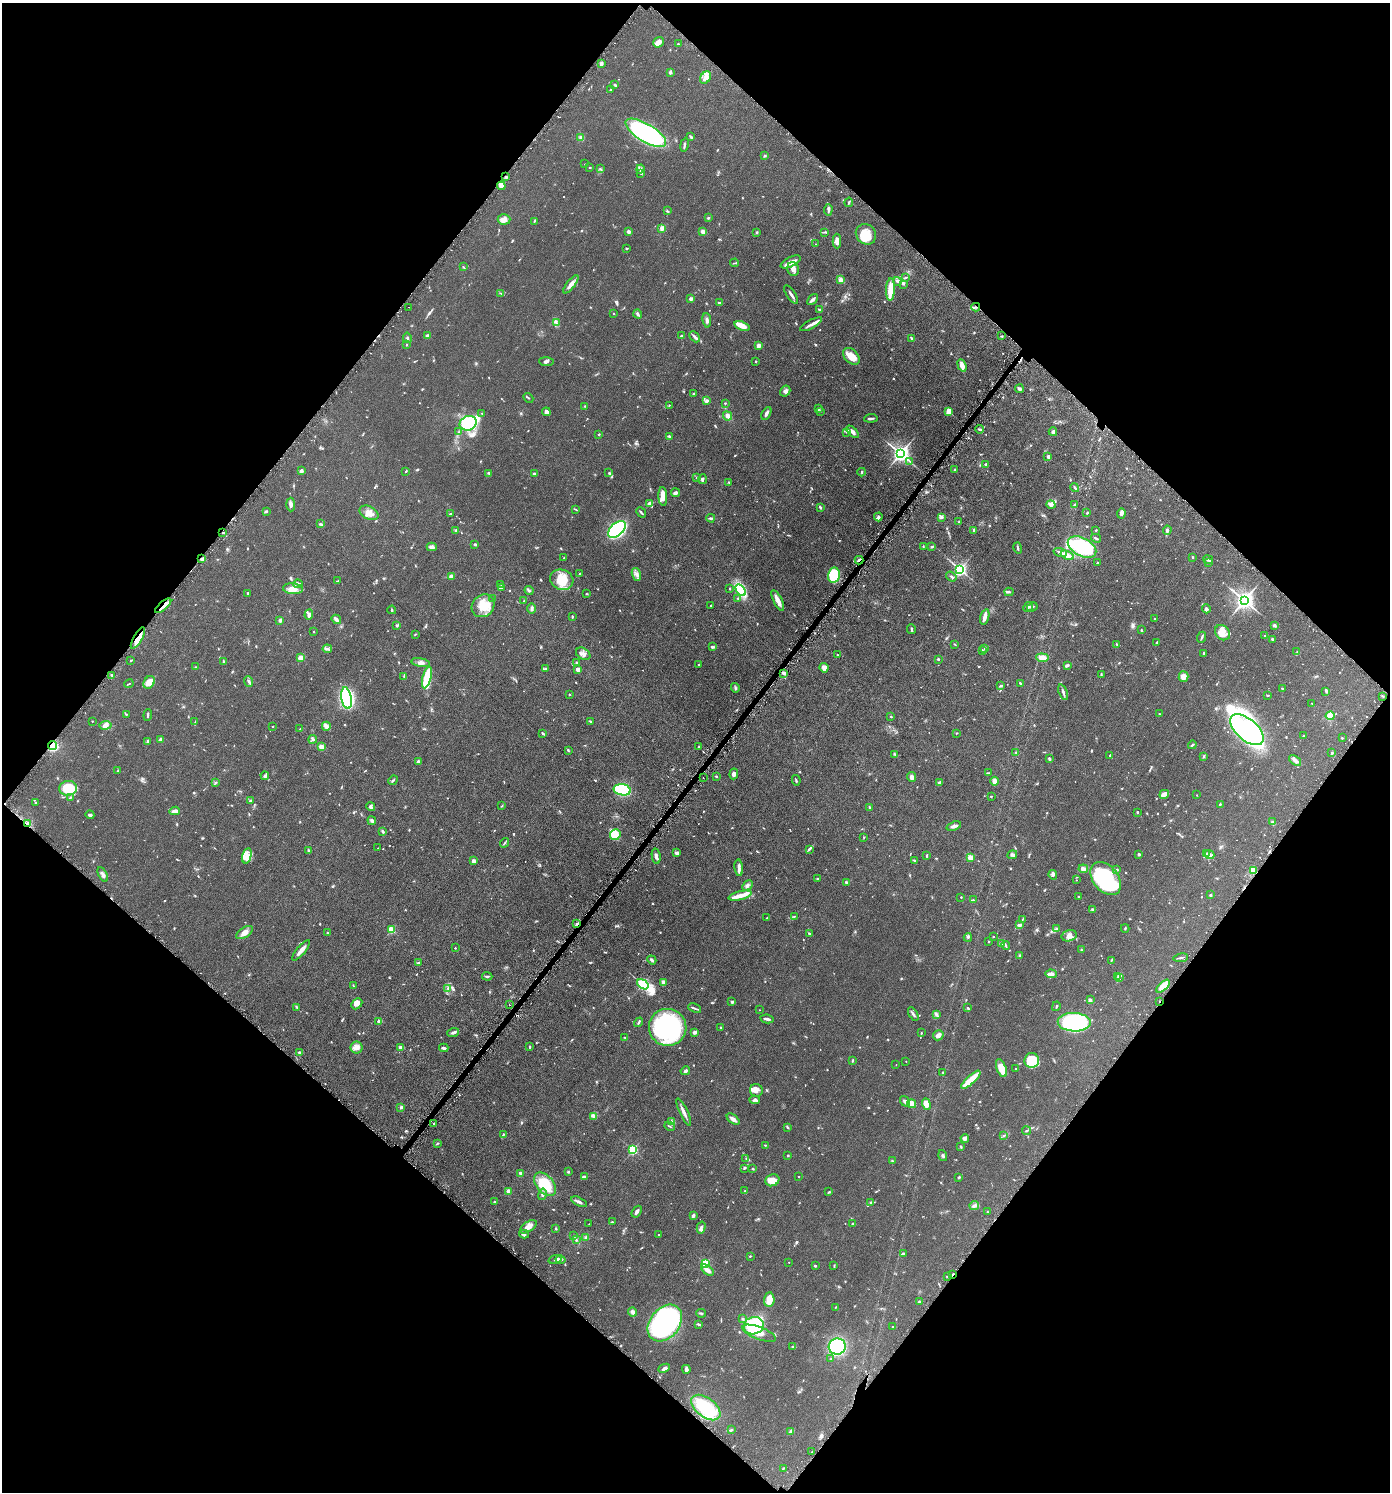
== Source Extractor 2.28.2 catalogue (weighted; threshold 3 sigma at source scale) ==
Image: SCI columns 154-5704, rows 21-5979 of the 6001 x 5996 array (HDU 1 of 3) = the unmasked area's bounding box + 8 px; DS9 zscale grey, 4 x 4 block average (1 PNG px = mean of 4 x 4 image px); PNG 1392 x 1494 px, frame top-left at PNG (2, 3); each listed source drawn as its Kron ellipse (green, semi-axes under 4 px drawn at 4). Shown black and unused: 50% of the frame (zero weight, under 3 of 6 exposures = <1% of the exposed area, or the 3 px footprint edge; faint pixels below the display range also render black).
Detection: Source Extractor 2.28.2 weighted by HDU 2 'WHT'. Background 0.0567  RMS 0.0059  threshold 0.0242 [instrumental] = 3 sigma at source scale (4.09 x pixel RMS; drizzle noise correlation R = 1.36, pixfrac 0.8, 0.05/0.05 arcsec/px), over >= 5 px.
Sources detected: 1145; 14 too faint to see at this stretch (4 x 4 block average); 11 inside a brighter object's white glare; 13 cosmic-ray / hot-pixel residue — neither listed nor drawn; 18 coinciding with a brighter row at this scale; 53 inside a brighter listed object's ellipse — not listed separately; of the other 1036, all 500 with FLUX_AUTO >= 1.98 (the completeness limit of this list) listed and drawn (536 fainter detections not listed), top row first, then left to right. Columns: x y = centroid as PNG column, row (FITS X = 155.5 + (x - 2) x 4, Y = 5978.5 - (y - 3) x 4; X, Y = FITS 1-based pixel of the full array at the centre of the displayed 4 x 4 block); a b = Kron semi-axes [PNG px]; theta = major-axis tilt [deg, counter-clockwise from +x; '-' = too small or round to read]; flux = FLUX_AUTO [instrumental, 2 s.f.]
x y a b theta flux
659 42 5 5 - 17
678 44 2 2 - 2.8
601 64 3 2 - 12
670 72 3 2 - 7.1
705 78 6 5 - 25
615 85 3 2 - 3.2
610 90 3 2 - 3.7
646 133 23 9 -31 540
691 137 4 2 - 7
581 138 3 2 - 16
684 145 7 2 80 4.7
764 155 3 2 - 2.5
585 164 2 2 - 2.3
590 167 3 2 - 2.1
600 169 4 2 - 2.7
640 169 4 3 - 5.6
641 174 2 2 - 2
506 177 3 2 - 3.3
501 186 4 4 - 13
849 202 4 2 - 3.5
828 210 6 3 85 6
667 211 4 2 - 3.2
708 218 3 3 - 2.7
504 219 6 5 - 18
534 221 3 2 - 2.2
662 228 3 3 - 13
703 231 4 4 - 12
629 232 2 2 - 14
757 232 3 3 - 2.6
824 232 3 2 - 2.7
866 234 11 9 -49 76
837 241 7 3 -89 26
815 244 2 2 - 2.3
626 249 2 2 - 2.6
791 262 11 5 26 22
735 263 4 2 - 2.7
463 267 3 2 - 2.4
793 269 7 5 -74 18
905 277 3 2 - 2.2
841 280 4 3 - 15
897 281 4 2 - 5.3
571 284 11 3 53 18
904 284 2 2 - 2.3
890 289 11 4 87 55
501 293 3 2 - 2.5
791 294 11 2 -56 11
691 299 2 2 - 28
812 300 6 3 49 8.4
719 303 4 2 - 3.7
409 307 2 2 - 2.2
976 307 4 2 - 5.8
819 310 3 2 - 5.4
613 313 2 2 - 5.4
638 314 4 3 - 5.4
707 320 7 3 -83 9.1
556 322 2 2 - 3.2
811 324 12 3 29 14
742 326 8 4 -17 27
428 336 2 2 - 13
681 336 2 2 - 11
1001 336 3 2 - 2.2
695 337 6 3 -45 8.1
407 338 5 2 - 4.4
912 339 4 2 - 3.5
406 345 3 2 - 2.5
758 345 2 2 - 60
851 356 10 6 -46 40
546 362 7 3 -4 6.5
756 362 2 2 - 2.8
962 365 6 3 -70 21
1019 389 4 3 - 6.7
785 391 6 5 - 10
693 393 2 2 - 3.6
528 398 5 2 - 2.5
707 401 3 2 - 7.1
725 403 2 2 - 2.7
669 405 2 2 - 2
585 406 2 2 - 2.7
819 408 3 2 - 3.2
820 411 2 2 - 2.5
949 411 2 2 - 98
546 412 4 3 - 14
766 413 7 3 60 9.1
482 414 2 2 - 2.2
727 416 5 4 - 15
871 418 7 2 4 6.3
468 423 9 7 20 210
979 429 4 2 - 4.1
458 432 3 2 - 2.8
847 432 4 2 - 3.7
852 432 8 3 -45 14
1053 432 4 2 - 7
599 434 3 2 - 2.7
669 436 3 2 - 4.2
900 453 3 3 - 1700
1048 457 4 3 - 5.2
909 461 3 2 - 2.4
986 464 3 2 - 5.3
955 470 4 2 - 2.3
301 471 4 3 - 8.7
406 471 3 2 - 2.6
862 472 4 2 - 4.4
489 473 4 2 - 4.1
534 473 3 2 - 4.4
609 473 3 2 - 2.7
696 478 2 2 - 3.8
702 479 5 2 - 5.1
729 482 3 2 - 2.2
1075 488 4 2 - 3.9
675 493 4 3 - 8.5
663 496 9 4 -86 30
649 503 4 3 - 11
291 504 7 3 -87 11
1051 505 4 4 - 13
1074 505 4 2 - 4.6
820 507 3 2 - 5.4
575 509 4 2 - 2.5
266 511 4 2 - 4.1
641 512 6 2 -48 5
369 513 10 6 -27 30
1087 513 2 2 - 3.2
1121 513 5 3 - 8.3
450 514 3 2 - 2.4
878 517 4 4 - 7.2
942 517 3 3 - 5.3
711 518 4 2 - 4.4
959 522 2 2 - 2
320 524 3 2 - 3.1
617 529 10 6 41 510
456 530 3 2 - 4.5
974 530 3 2 - 6.1
1096 530 2 2 - 2.3
1167 530 4 3 - 7.3
223 533 2 2 - 9.5
1096 538 5 2 - 3.9
475 544 4 2 - 3.8
432 547 5 4 - 10
923 547 3 2 - 2.7
932 547 3 2 - 4.4
1082 547 15 9 -28 270
1018 548 6 2 -74 4.4
1060 552 7 3 -18 15
1067 555 7 3 -24 37
1192 557 3 2 - 2.2
564 558 2 2 - 2.3
202 559 4 3 - 8.2
859 560 4 2 - 5.8
1208 560 5 3 - 6
1097 563 3 2 - 3.3
1208 563 2 2 - 3.3
960 569 2 2 - 920
580 573 3 2 - 2
636 575 7 2 -74 9.3
834 575 7 6 - 120
451 577 4 3 - 13
951 577 6 2 -37 4.7
562 580 12 10 -23 69
337 581 4 2 - 3
298 584 5 3 - 7
501 584 2 2 - 2.2
502 587 3 2 - 7.6
730 588 2 2 - 2.7
293 589 10 5 -6 26
529 590 4 3 - 5.3
741 590 6 3 -55 190
1009 592 4 2 - 4
248 593 2 2 - 7.3
586 594 3 2 - 2.8
738 598 3 2 - 4
493 599 3 2 - 2.5
778 600 11 3 -64 29
1244 600 3 3 - 1900
524 601 3 2 - 3
711 605 2 2 - 3.1
163 606 10 3 40 19
483 606 12 10 44 60
1028 607 5 3 - 7
1032 607 5 3 - 6.5
532 608 5 3 - 8.9
1206 609 4 3 - 6.5
392 610 4 2 - 3.3
309 615 5 4 - 12
572 617 3 2 - 3.5
985 617 8 3 75 20
336 619 5 2 - 16
1155 619 2 2 - 2
280 620 3 2 - 6.8
1274 625 3 2 - 8.7
396 626 3 2 - 2
911 629 5 2 - 4.6
1141 630 2 2 - 5.5
314 631 2 2 - 2.5
1222 633 8 6 -50 30
415 634 3 2 - 2.2
1265 636 3 2 - 3.2
1202 637 6 2 69 4.8
138 638 12 4 60 43
1272 639 3 3 - 3.4
1157 642 3 2 - 3
955 644 4 2 - 2.3
1117 644 3 2 - 2.7
712 647 3 2 - 8.1
984 648 3 2 - 2.9
327 649 4 2 - 5.7
982 650 2 2 - 2.8
1297 652 2 2 - 2.2
1204 653 3 2 - 2.6
583 654 8 5 -33 14
837 655 2 2 - 2.9
300 658 2 2 - 82
1042 658 6 3 -6 26
938 659 2 2 - 12
131 660 2 2 - 2.4
223 661 3 2 - 2.3
576 662 2 2 - 2.3
421 663 9 4 -10 12
699 664 2 2 - 8.7
1067 665 4 2 - 7
195 667 2 2 - 2.6
546 668 3 2 - 3.2
824 668 5 4 - 14
578 669 3 3 - 16
784 673 3 3 - 7.9
112 675 3 2 - 4.6
1101 675 4 2 - 2.8
404 676 3 2 - 3.1
1183 677 5 5 - 21
427 678 11 4 76 93
149 682 7 5 57 33
249 682 5 2 - 6.2
1020 683 2 2 - 3.7
129 684 5 2 - 2.3
1001 686 3 2 - 3.7
735 688 5 2 - 4.3
1282 688 2 2 - 3.5
1326 691 4 2 - 3.1
1063 692 8 2 -69 8.6
569 694 2 2 - 2.6
1268 695 3 2 - 2.8
1383 696 3 2 - 2.2
347 698 11 5 -80 490
1312 703 2 2 - 2.3
126 714 3 2 - 2.1
1159 714 2 2 - 2.2
148 715 6 2 85 4.5
891 716 2 2 - 2.2
1330 716 4 3 - 43
92 721 2 2 - 2.2
590 721 2 2 - 2.5
195 722 4 2 - 2.7
106 725 6 4 9 11
273 726 2 2 - 2
326 726 4 3 - 19
300 729 2 2 - 2.3
1247 730 20 10 -41 930
543 733 4 2 - 5.4
956 733 3 2 - 2.1
1303 736 2 2 - 5.4
1342 738 2 2 - 4.3
313 739 4 3 - 5.1
160 740 3 2 - 4
148 741 3 2 - 4.4
1192 745 4 2 - 3.1
52 746 4 4 - 180
321 747 3 2 - 22
699 747 2 2 - 2.6
568 750 3 2 - 3.6
1016 752 4 2 - 3.3
1332 753 3 2 - 2.7
895 754 3 2 - 2.8
1110 756 3 2 - 3.2
1204 757 3 2 - 2.5
1049 759 3 2 - 4.7
1295 760 7 3 -38 11
418 762 4 3 - 8.8
118 771 3 2 - 4.3
989 773 2 2 - 2.3
734 774 5 3 - 10
265 776 4 3 - 4.9
716 776 2 2 - 3.9
912 777 5 4 - 8
703 778 2 2 - 2.4
393 780 5 2 - 4.1
796 780 5 2 - 3.2
995 781 4 4 - 17
216 782 3 2 - 2.9
939 783 2 2 - 6.5
68 788 9 7 6 85
622 790 9 5 -11 190
1164 794 5 3 - 20
1197 795 2 2 - 2.9
991 796 2 2 - 5.7
70 798 3 2 - 2.2
250 800 3 2 - 2.5
36 803 4 2 - 2.3
1220 804 3 2 - 2.4
502 806 3 2 - 2.2
371 807 5 3 - 7.7
870 807 3 2 - 3.5
175 811 5 2 - 21
1137 812 2 2 - 2.9
90 815 4 3 - 6.2
372 821 4 3 - 5.8
1273 822 4 2 - 2.8
28 823 3 2 - 5.4
954 826 7 3 19 9.4
383 832 4 2 - 5.8
615 835 5 5 - 96
864 837 3 2 - 2
504 843 5 2 - 3.6
378 848 2 2 - 2.5
809 849 4 2 - 3.9
308 850 2 2 - 2.3
677 853 4 2 - 8.4
1139 854 2 2 - 8.1
1206 854 2 2 - 11
927 855 4 2 - 3
1012 855 5 3 - 5.2
1210 855 5 3 - 8.5
247 856 8 4 76 21
656 856 7 3 -79 9.6
970 858 2 2 - 95
474 861 3 3 - 12
914 861 3 2 - 2
739 868 8 3 -83 9.8
1083 869 4 3 - 13
1117 870 3 2 - 2.9
1253 870 3 3 - 43
103 874 8 3 -62 11
1053 875 5 3 - 6.3
818 879 4 2 - 3.6
1106 879 19 12 -52 340
1076 880 2 2 - 2.4
846 882 3 2 - 3.3
747 885 6 3 47 7.9
1210 895 2 2 - 4.6
740 896 12 3 14 38
1078 896 2 2 - 3.1
961 897 2 2 - 4.6
973 900 3 2 - 2.3
1093 909 3 2 - 3.8
794 916 3 2 - 2
767 918 3 2 - 2.3
1022 919 3 2 - 2
577 923 3 2 - 4.3
1019 925 3 2 - 8.9
1125 928 4 2 - 2.5
391 929 2 2 - 150
1056 929 4 3 - 4.6
245 932 9 5 33 22
327 933 3 2 - 2.9
809 933 3 2 - 2.5
1069 936 8 5 13 17
968 937 4 3 - 3.9
993 937 2 2 - 2.7
989 941 2 2 - 5.3
1002 943 3 3 - 5.3
1006 946 4 2 - 3.4
455 948 2 2 - 5.3
1081 949 2 2 - 2.1
301 950 12 3 49 21
1020 956 2 2 - 6.7
1181 958 7 2 10 4.7
652 960 5 3 - 6.1
1111 960 3 2 - 2.2
418 963 4 2 - 4.4
1051 974 6 3 -4 10
487 976 5 2 - 4.4
1118 977 4 2 - 3.3
1120 977 3 2 - 2.1
663 983 3 3 - 12
643 984 6 2 -34 550
353 986 3 2 - 3.3
1163 986 8 4 44 46
448 988 3 2 - 3.2
1090 1000 3 2 - 3.5
1159 1001 2 2 - 2.6
732 1002 2 2 - 5.9
357 1004 6 4 45 11
509 1004 2 2 - 2.8
1056 1006 5 2 - 3.4
296 1007 3 2 - 2.6
695 1008 7 2 -23 5.1
968 1008 3 2 - 3.3
759 1010 2 2 - 2.2
913 1014 7 2 -58 7.1
936 1015 3 3 - 5.1
767 1019 7 2 -11 12
379 1021 2 2 - 40
639 1022 5 2 - 4.6
1074 1022 16 9 -1 450
668 1027 19 18 - 500
721 1027 2 2 - 2.6
453 1032 6 3 21 8.4
695 1032 2 2 - 41
921 1033 2 2 - 5.2
938 1035 5 5 - 11
625 1037 3 2 - 2.1
400 1047 4 3 - 5.4
530 1047 4 2 - 3.3
357 1048 6 6 - 17
444 1048 5 3 - 6.7
300 1052 3 2 - 6.6
853 1060 4 2 - 2.8
1032 1060 7 7 - 120
906 1061 2 2 - 2.2
896 1065 2 2 - 2.2
1001 1068 9 4 -69 43
1016 1068 2 2 - 2.6
685 1071 5 3 - 8.3
943 1072 3 2 - 2.8
971 1080 12 3 42 79
756 1090 6 6 - 13
755 1100 5 3 - 7.8
905 1101 6 4 -56 8.7
911 1104 4 4 - 38
926 1104 6 4 -71 19
401 1107 2 2 - 21
684 1112 15 2 -65 17
593 1116 3 2 - 3.3
733 1119 7 3 -38 14
672 1121 4 3 - 7
434 1124 2 2 - 2.4
670 1126 5 2 - 3
788 1127 3 2 - 2.3
1027 1131 4 2 - 2.2
504 1134 3 2 - 3.1
1004 1135 3 2 - 3
965 1138 4 3 - 9.7
437 1143 3 2 - 2.7
765 1145 2 2 - 2.4
961 1146 3 2 - 2.3
633 1150 2 2 - 360
788 1155 2 2 - 11
943 1155 5 3 - 5
746 1158 2 2 - 2.7
892 1161 3 2 - 2.4
744 1168 3 2 - 3.6
753 1169 3 2 - 3
568 1172 2 2 - 3.8
520 1173 3 3 - 5.5
584 1177 4 3 - 11
798 1177 2 2 - 2.7
959 1177 2 2 - 5.4
772 1180 7 6 - 34
545 1184 14 8 -50 100
509 1191 2 2 - 70
745 1191 2 2 - 2.3
829 1192 3 2 - 3.4
542 1194 6 2 75 5.9
495 1202 3 2 - 3.1
579 1202 8 3 -26 8.8
871 1202 3 2 - 3.6
974 1206 5 3 - 8.6
637 1212 6 2 56 12
987 1212 2 2 - 4.6
693 1216 3 2 - 8.6
612 1222 2 2 - 2.2
589 1224 2 2 - 2
853 1224 2 2 - 6.2
528 1227 9 5 33 25
701 1227 6 2 75 5.6
556 1229 2 2 - 4.9
524 1234 5 3 - 7
659 1235 2 2 - 2
574 1236 3 2 - 2.5
586 1238 3 3 - 4.8
576 1240 3 2 - 2.5
903 1253 3 2 - 4.6
750 1256 3 2 - 2.2
555 1259 7 2 17 5.6
560 1260 5 2 - 4.2
789 1262 2 2 - 2.7
705 1263 2 2 - 250
815 1266 2 2 - 3.9
834 1266 3 2 - 2.1
707 1270 7 3 -37 21
952 1274 3 2 - 3.3
947 1276 2 2 - 2.7
769 1300 7 5 87 33
919 1302 4 2 - 2.7
836 1307 3 2 - 2.1
632 1312 4 3 - 11
701 1313 5 2 - 3.6
743 1319 3 2 - 3.3
665 1323 20 14 51 750
699 1324 3 2 - 5.3
754 1326 10 8 18 210
893 1327 2 2 - 3.6
759 1333 18 6 -21 35
793 1346 3 2 - 2.2
837 1346 8 8 - 190
831 1359 3 2 - 2.4
664 1368 6 3 25 9.2
686 1369 4 2 - 14
706 1407 17 9 -38 150
732 1429 3 2 - 2
791 1431 3 2 - 3.7
812 1452 2 2 - 2.7
783 1468 3 2 - 3.2
Overlapping masked pixels (flux is a lower limit): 10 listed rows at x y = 976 307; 202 559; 859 560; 163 606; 138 638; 52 746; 28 823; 577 923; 1159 1001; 952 1274
Diffuse or blended objects may show on this block-average render without a row.